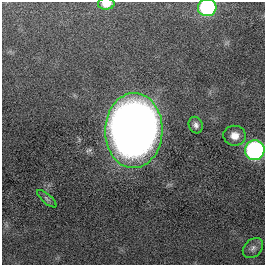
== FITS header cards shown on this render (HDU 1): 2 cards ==
NAXIS1  =                  263
NAXIS2  =                  263

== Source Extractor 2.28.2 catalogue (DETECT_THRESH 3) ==
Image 263 x 263 px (HDU 1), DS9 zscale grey, 1 PNG px = 1 image px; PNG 267 x 267 px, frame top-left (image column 1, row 263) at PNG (2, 2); each listed source drawn as its Kron ellipse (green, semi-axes under 4 px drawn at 4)
Background 0.0347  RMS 0.032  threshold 0.0968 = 3 sigma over >= 5 px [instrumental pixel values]
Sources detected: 8; all 8 listed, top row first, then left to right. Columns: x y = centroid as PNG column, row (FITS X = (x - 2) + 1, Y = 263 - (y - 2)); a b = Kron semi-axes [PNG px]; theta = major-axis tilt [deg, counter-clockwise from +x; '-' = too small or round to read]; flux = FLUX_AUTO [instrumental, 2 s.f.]
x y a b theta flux
106 4 8 6 2 28
207 7 9 8 - 280
196 125 8 7 - 8.9
134 131 37 28 88 3000
235 136 11 10 - 22
255 150 10 9 - 530
47 199 12 4 -41 5.6
253 248 11 8 43 10
At the frame edge (FLAGS 8, measured only in part): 3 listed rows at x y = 106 4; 207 7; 255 150